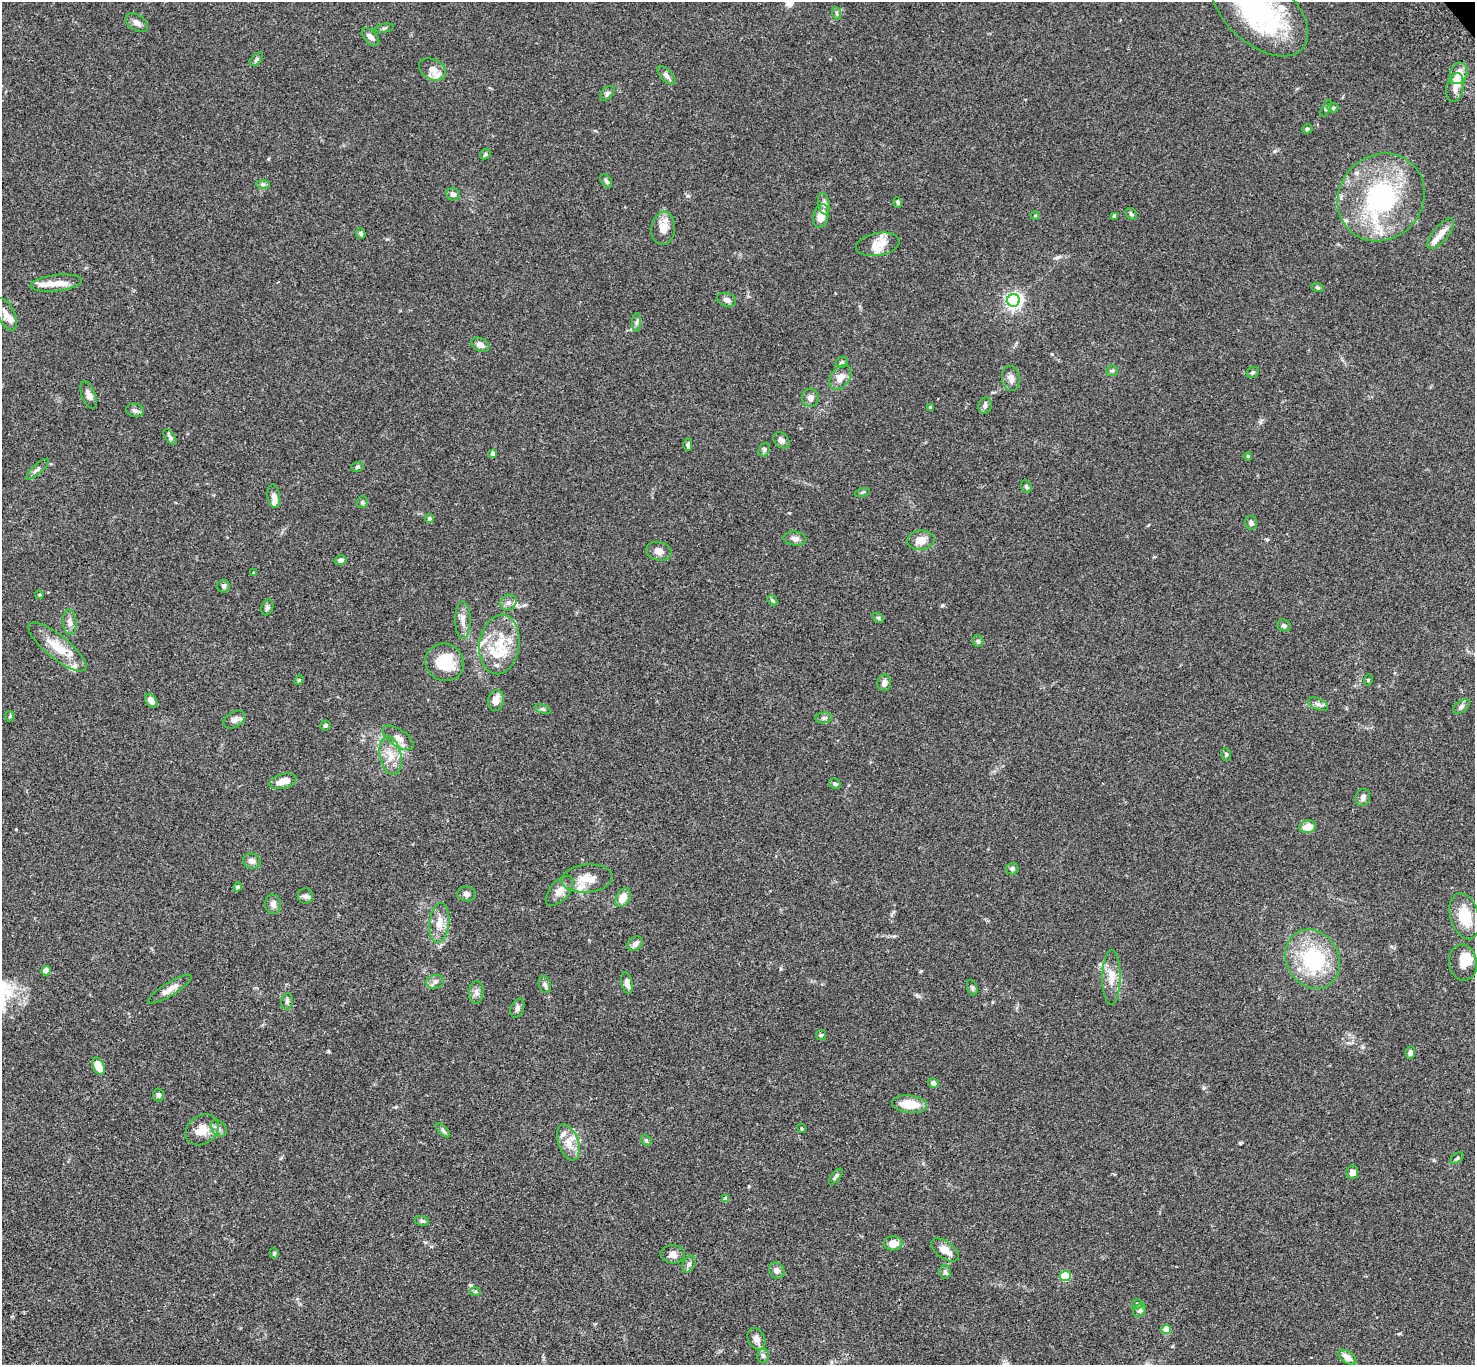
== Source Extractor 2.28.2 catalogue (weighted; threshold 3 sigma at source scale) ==
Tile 7 of 4 x 4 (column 3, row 2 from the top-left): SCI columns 3052-4524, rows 3107-4469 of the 6099 x 6072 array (HDU 1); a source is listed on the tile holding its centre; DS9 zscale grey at full resolution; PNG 1477 x 1367 px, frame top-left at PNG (2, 2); each listed source drawn as its Kron ellipse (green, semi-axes under 4 px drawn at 4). Shown black and unused: <1% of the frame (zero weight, under 3 of 4 exposures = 6% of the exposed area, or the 3 px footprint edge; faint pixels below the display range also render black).
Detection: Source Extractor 2.28.2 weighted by HDU 2 'WHT'; one run over the whole footprint, this tile lists its part. Background 0.0586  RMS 0.0052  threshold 0.0236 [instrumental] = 3 sigma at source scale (4.5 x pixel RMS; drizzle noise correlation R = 1.50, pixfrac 1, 0.05/0.05 arcsec/px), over >= 5 px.
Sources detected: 174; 2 inside a brighter object's white glare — neither listed nor drawn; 19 inside a brighter listed object's ellipse — not listed separately; the other 153 listed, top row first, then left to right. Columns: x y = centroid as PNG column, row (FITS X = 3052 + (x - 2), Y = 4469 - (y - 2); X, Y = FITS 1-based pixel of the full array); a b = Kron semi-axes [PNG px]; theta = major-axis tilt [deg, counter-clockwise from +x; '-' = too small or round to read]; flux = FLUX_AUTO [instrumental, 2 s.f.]
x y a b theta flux
1259 11 58 33 -41 76
836 13 7 4 -71 0.86
137 23 12 7 -34 2.4
384 28 10 3 11 0.74
371 37 11 6 -47 2.5
256 59 8 5 46 1
432 69 14 10 -28 4.4
1459 73 11 8 71 6.9
666 75 12 5 -47 2.1
1455 87 14 8 78 3.7
607 93 9 5 45 1.3
1333 108 5 5 - 0.71
1326 109 9 4 63 0.81
1307 129 5 4 - 0.85
485 154 6 4 47 0.74
606 181 7 5 -53 1.2
263 184 7 4 0 1.1
453 194 6 6 - 2
1381 197 46 41 48 73
898 202 5 4 - 0.94
824 204 11 5 -79 1.9
1131 214 7 5 -44 0.98
821 216 12 7 77 6.4
1035 216 4 3 - 0.41
1114 216 4 3 - 1.2
663 228 16 12 82 5.8
361 233 5 4 - 1.1
1441 234 19 7 51 5.1
878 244 22 11 10 7.4
56 283 26 8 6 6.6
1317 287 6 4 -20 0.7
727 300 10 6 -19 2.1
1013 300 6 6 - 180
6 314 17 8 -65 4.1
637 322 9 4 89 1.2
480 345 9 6 -26 2.9
842 362 6 5 - 0.83
1112 371 6 5 - 0.98
1253 372 6 5 - 0.87
840 377 14 9 52 4.6
1011 378 13 9 -79 3.1
89 395 14 7 -69 2.7
810 398 9 8 - 2.2
985 406 8 6 75 1.8
930 407 4 4 - 0.71
135 410 9 6 -10 1.5
170 437 9 4 -54 1.1
781 440 9 6 -48 2.2
688 445 6 4 -89 1.1
764 449 7 5 68 0.94
493 454 4 4 - 2
1248 456 4 4 - 0.72
357 467 6 4 18 0.91
37 469 14 4 42 1.6
1026 487 7 5 -67 0.84
862 492 7 3 14 0.58
274 496 12 6 -81 2.9
362 502 6 5 - 0.9
430 519 4 4 - 0.87
1251 523 7 6 - 1.8
795 539 11 7 -6 2.3
921 540 14 9 7 6
659 551 13 9 -14 3.2
341 560 6 5 - 1.6
254 573 3 3 - 0.44
223 586 6 6 - 1.1
39 595 4 4 - 0.56
772 600 6 4 -45 0.73
508 603 8 7 - 2
267 607 8 6 70 1.3
878 618 6 4 -31 0.6
463 620 19 7 -90 3.7
70 622 13 6 -85 2.3
1284 625 7 6 - 1.4
978 641 6 5 - 1
499 644 30 20 82 18
57 647 36 11 -39 12
445 662 19 18 - 15
299 680 5 4 - 0.61
1368 680 6 3 72 0.48
884 683 8 7 - 2.6
496 700 11 7 76 3.8
151 701 8 5 -53 2.9
1318 704 10 5 -24 1.7
1461 706 9 5 38 1.3
543 709 8 4 -22 0.94
10 716 5 5 - 0.61
824 718 8 5 7 1.3
235 719 12 7 32 2.1
325 725 5 5 - 1.1
398 738 18 8 -34 3.8
1226 754 6 5 - 0.73
391 756 19 10 -78 7
283 781 14 7 16 5.2
835 784 6 4 -28 0.93
1363 797 9 7 68 2
1308 827 9 6 11 5.7
252 861 9 7 -17 2.3
1012 869 6 6 - 1.4
587 879 25 14 5 8.3
238 887 4 4 - 1.3
560 891 18 9 48 4.6
467 894 9 7 -6 1.8
305 896 7 7 - 1.6
623 898 10 6 59 5.7
273 904 10 8 -82 2.3
1465 916 24 14 -74 14
439 923 20 10 83 6.1
635 944 8 6 38 1.9
1312 959 31 26 -58 39
1463 963 18 14 -81 6.7
46 971 5 4 - 8.1
1111 977 27 9 90 6.6
435 982 9 6 14 1.9
627 983 11 5 -78 2.3
545 985 8 6 -72 1.4
972 988 8 5 -70 0.92
170 989 25 6 31 3.9
476 992 11 7 87 2.1
287 1001 8 5 80 1.3
517 1008 10 6 67 1.6
821 1035 5 5 - 0.7
1410 1052 6 5 - 1.7
99 1066 9 5 -63 8.2
933 1083 5 4 - 2
158 1095 6 5 - 1.1
909 1104 17 9 -6 9.6
219 1128 9 6 -49 2
802 1128 5 3 - 0.52
202 1130 18 14 36 8
443 1130 9 3 -45 0.91
646 1140 6 4 -47 0.73
568 1142 19 10 -70 6.5
1457 1158 7 4 33 0.9
1352 1172 7 6 - 2.4
836 1176 9 4 51 1.1
726 1199 4 4 - 3.5
422 1221 7 4 -13 1.2
893 1243 9 7 1 4.7
945 1250 16 8 -37 4.9
274 1253 5 4 - 0.72
673 1254 12 9 -4 2.6
689 1264 9 6 63 1.5
777 1270 8 7 - 2.6
945 1272 7 5 -86 0.96
1065 1276 5 5 - 22
475 1292 6 4 2 0.65
1138 1304 6 4 -15 0.75
1140 1311 7 5 41 1.1
1166 1329 4 4 - 11
757 1339 11 8 -62 2.8
763 1356 7 6 - 1.2
1347 1357 10 6 -33 4.1
Isophote crosses this tile's border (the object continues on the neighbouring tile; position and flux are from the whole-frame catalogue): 1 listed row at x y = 1259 11
Unlisted compact peaks at least as high as the median listed source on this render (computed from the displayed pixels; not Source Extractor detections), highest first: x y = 328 1051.